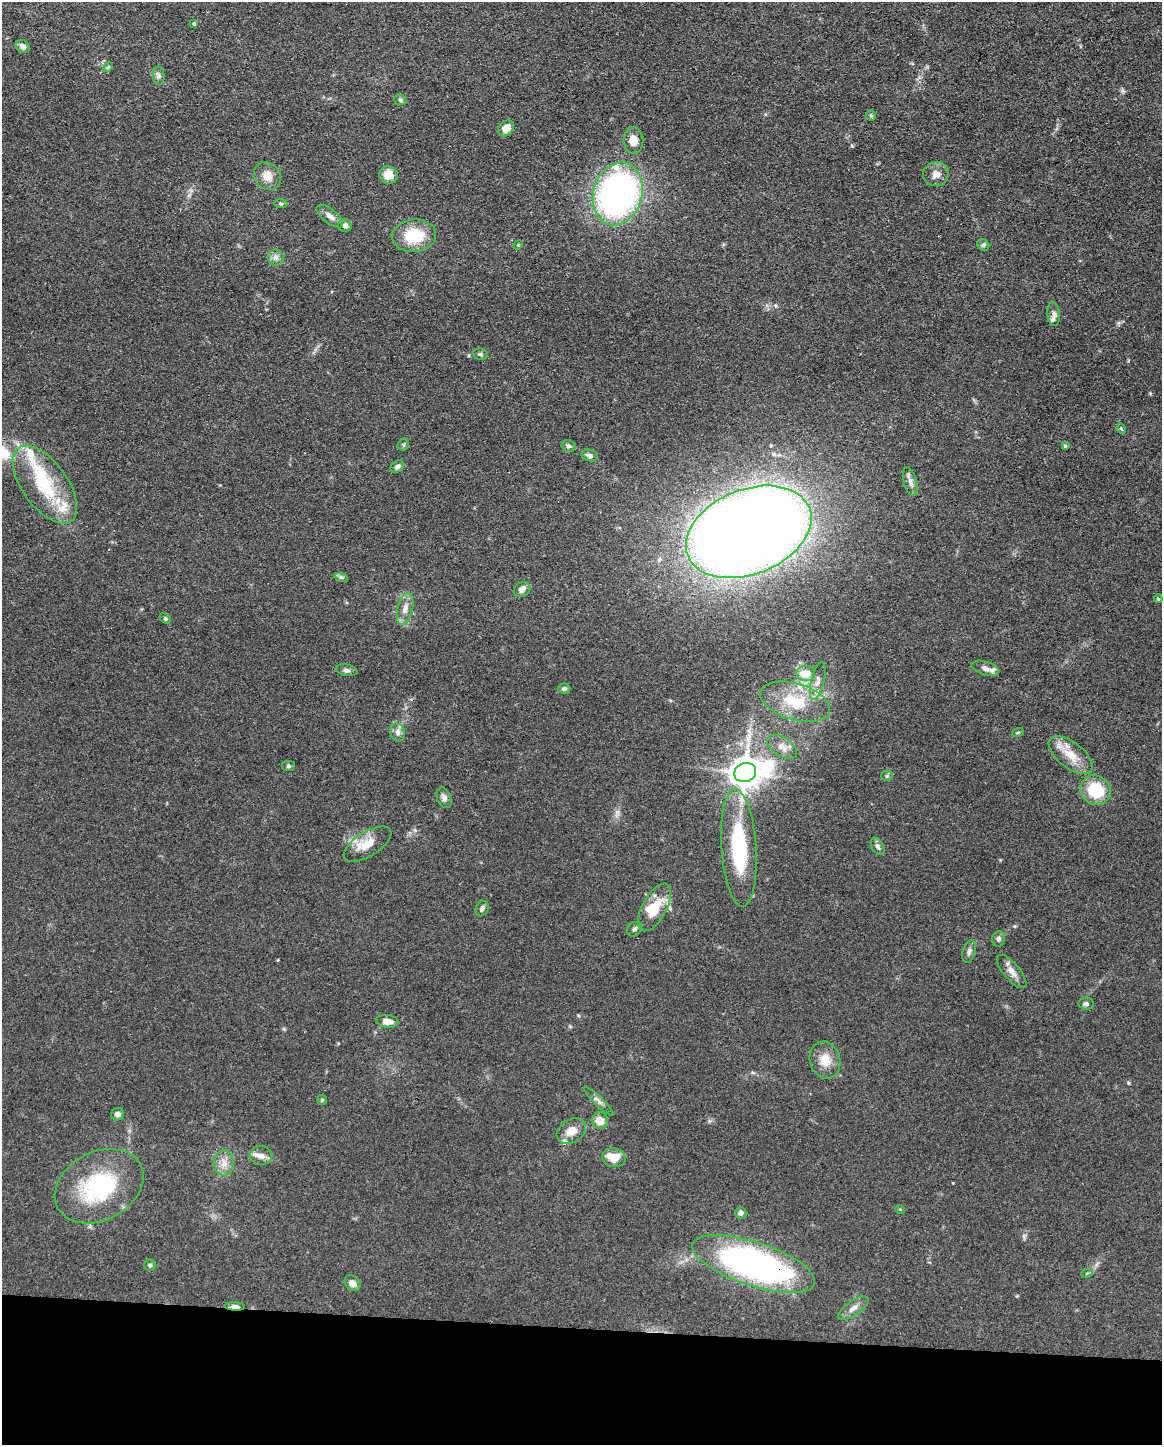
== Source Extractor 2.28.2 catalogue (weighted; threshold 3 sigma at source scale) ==
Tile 10 of 4 x 3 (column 2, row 3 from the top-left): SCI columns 1161-2320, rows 223-1665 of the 4640 x 4662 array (HDU 1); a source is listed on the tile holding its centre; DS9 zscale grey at full resolution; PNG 1164 x 1447 px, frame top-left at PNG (2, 2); each listed source drawn as its Kron ellipse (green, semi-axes under 4 px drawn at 4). Shown black and unused: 8% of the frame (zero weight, under 3 of 4 exposures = <1% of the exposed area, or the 3 px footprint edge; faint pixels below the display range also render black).
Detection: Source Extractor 2.28.2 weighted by HDU 2 'WHT'; one run over the whole footprint, this tile lists its part. Background 0.0779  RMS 0.006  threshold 0.0271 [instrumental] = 3 sigma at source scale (4.5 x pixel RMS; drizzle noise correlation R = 1.50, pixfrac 1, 0.05/0.05 arcsec/px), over >= 5 px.
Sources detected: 89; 3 inside a brighter object's white glare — neither listed nor drawn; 7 inside a brighter listed object's ellipse — not listed separately; the other 79 listed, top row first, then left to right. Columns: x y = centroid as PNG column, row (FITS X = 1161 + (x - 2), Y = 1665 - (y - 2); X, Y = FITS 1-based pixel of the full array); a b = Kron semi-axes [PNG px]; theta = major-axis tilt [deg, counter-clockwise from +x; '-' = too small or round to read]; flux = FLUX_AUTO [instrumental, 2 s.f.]
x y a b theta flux
194 24 4 3 - 1
23 46 7 6 - 2.6
108 67 6 3 44 0.64
159 76 9 6 -85 1.7
400 100 6 5 - 1.1
871 115 5 5 - 0.82
506 128 9 7 51 7.2
633 140 13 10 -88 7.1
936 174 13 12 - 4.6
389 175 9 8 - 8
267 176 15 12 -53 6.7
618 194 32 24 73 220
281 204 7 4 -6 0.99
330 216 16 7 -38 3.7
345 225 7 6 - 2.1
414 236 22 16 7 22
518 245 5 4 - 0.59
983 245 6 5 - 1.2
276 257 8 8 - 2.5
1054 314 12 6 -85 2.1
480 354 7 5 -8 1.3
1121 429 5 4 - 0.76
403 445 6 5 - 0.99
568 446 7 6 - 1.5
1065 446 4 3 - 1
590 455 8 5 -10 1.9
397 467 7 5 36 1.9
910 482 14 6 -75 3.3
45 485 45 22 -54 42
749 532 65 42 22 1200
341 577 7 4 -18 1.1
522 589 9 6 31 3
1158 599 4 3 - 0.69
405 609 16 7 77 4.8
165 618 6 4 -37 0.93
985 668 14 7 -18 3.1
347 670 11 5 -9 1.8
806 673 9 7 -11 10
818 681 19 6 76 3.7
564 689 6 5 - 1.6
795 702 36 18 -16 24
398 732 9 7 -70 2.8
1018 732 6 3 19 0.73
782 747 17 9 -33 4.8
1071 755 26 13 -38 12
289 766 7 5 0 1.1
745 772 11 9 17 1000
887 776 5 5 - 0.85
1096 790 16 14 -38 24
444 798 11 7 -69 2.7
368 844 27 12 32 11
878 846 9 6 -61 2.1
739 848 59 17 -86 55
655 907 26 12 61 16
482 909 8 6 61 1.8
634 929 8 6 47 1.8
998 939 7 6 - 2
969 951 12 6 75 2.1
1012 971 21 8 -49 5
1086 1004 7 6 - 1.6
387 1021 11 6 -6 5.8
825 1060 19 15 -75 9.2
322 1100 5 5 - 0.77
599 1101 20 4 -44 2.5
117 1114 6 6 - 2.4
600 1121 8 8 - 6.2
571 1131 16 11 32 7.3
261 1156 11 9 -1 3.7
614 1158 12 9 -10 10
224 1163 13 10 87 5.4
99 1186 47 34 28 59
900 1209 5 3 - 0.48
741 1213 5 5 - 2.3
754 1264 64 22 -18 220
150 1265 5 5 - 1.1
1087 1273 6 3 19 0.68
353 1283 9 7 -47 3.4
235 1306 10 4 -4 2.8
853 1308 18 7 34 4
Overlapping masked pixels (flux is a lower limit): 2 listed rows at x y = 754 1264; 235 1306